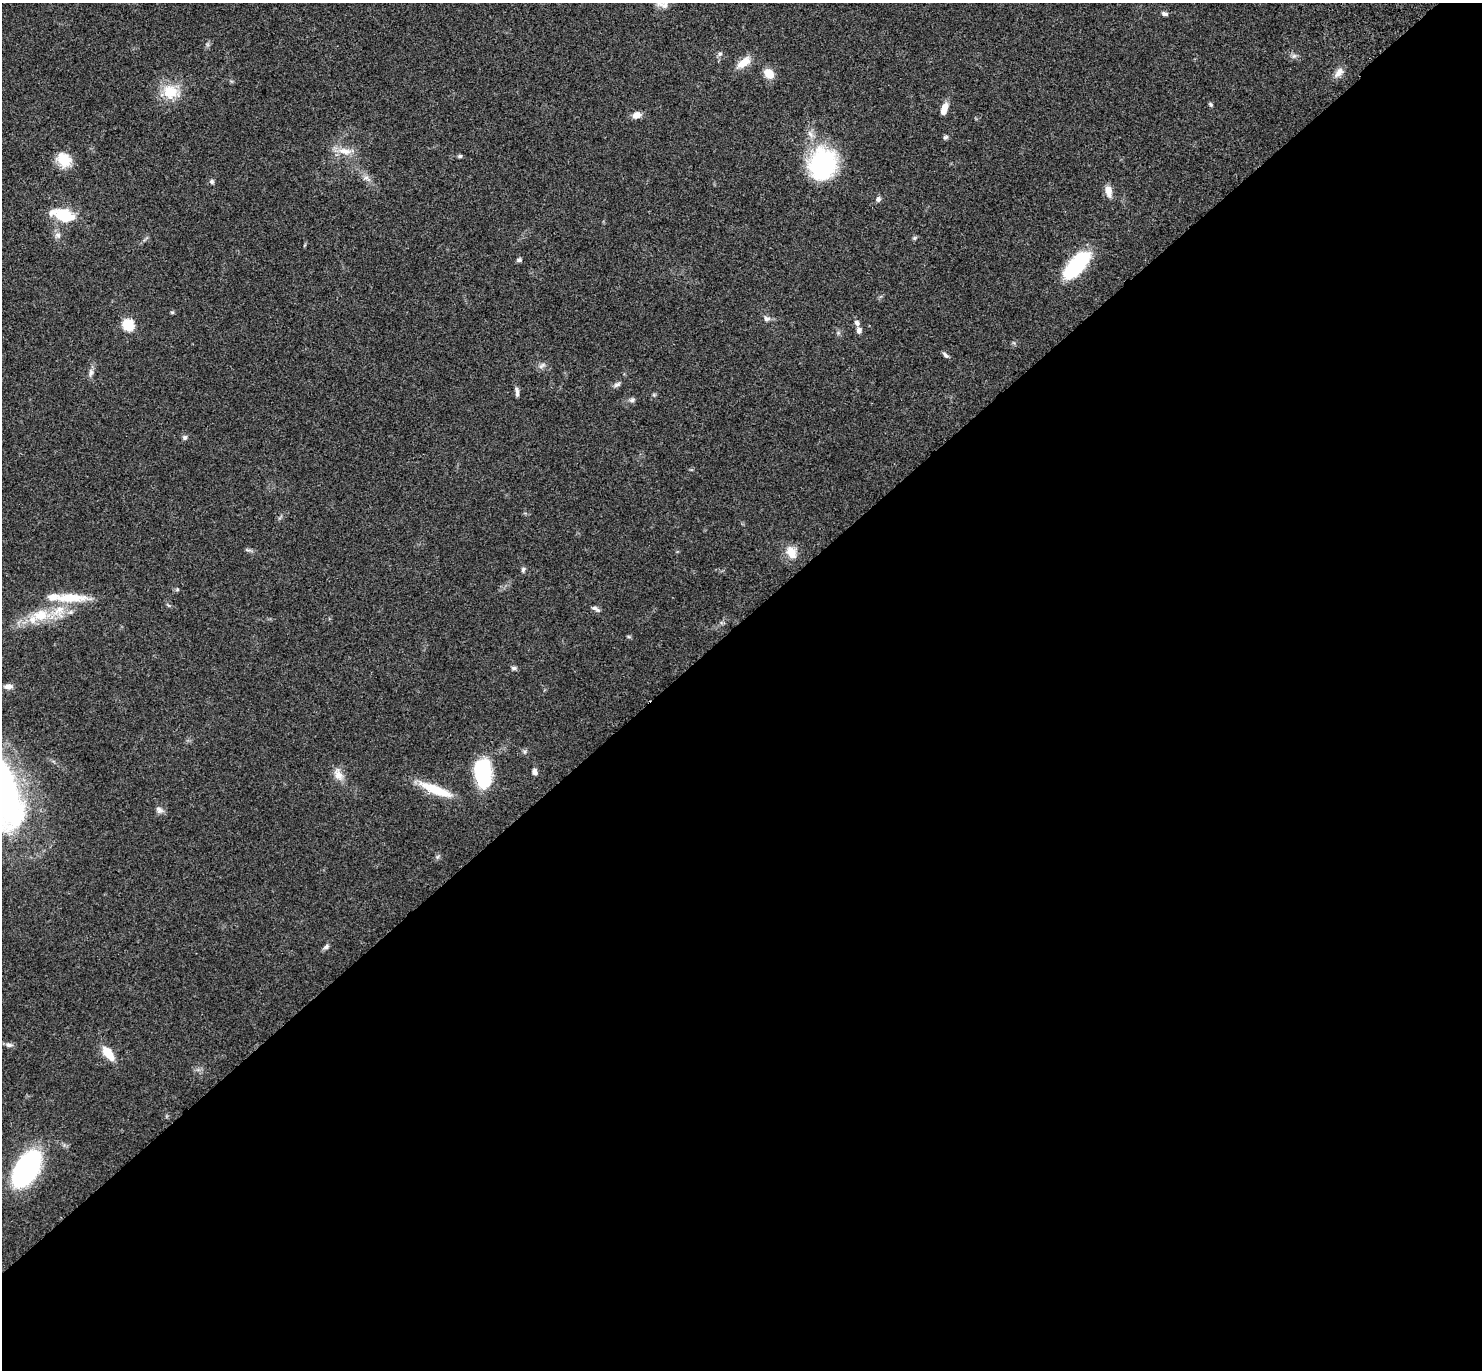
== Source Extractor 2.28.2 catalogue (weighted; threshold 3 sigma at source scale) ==
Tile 15 of 4 x 4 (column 3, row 4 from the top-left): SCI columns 3061-4540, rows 274-1641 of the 6141 x 6133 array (HDU 1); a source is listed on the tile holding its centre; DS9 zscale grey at full resolution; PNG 1484 x 1372 px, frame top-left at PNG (2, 3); no overlay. Shown black and unused: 55% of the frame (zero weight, under 3 of 4 exposures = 6% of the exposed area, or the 3 px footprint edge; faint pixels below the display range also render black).
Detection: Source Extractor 2.28.2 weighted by HDU 2 'WHT'; one run over the whole footprint, this tile lists its part. Background 0.0512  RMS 0.0054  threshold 0.0244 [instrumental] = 3 sigma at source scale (4.5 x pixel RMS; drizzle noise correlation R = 1.50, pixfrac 1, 0.05/0.05 arcsec/px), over >= 5 px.
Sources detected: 58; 3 inside a brighter listed object's ellipse — not listed separately; the other 55 listed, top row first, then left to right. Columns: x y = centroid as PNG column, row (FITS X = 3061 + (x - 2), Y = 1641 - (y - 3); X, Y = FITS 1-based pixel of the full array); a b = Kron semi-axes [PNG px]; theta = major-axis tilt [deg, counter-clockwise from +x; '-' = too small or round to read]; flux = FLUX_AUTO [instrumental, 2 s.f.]
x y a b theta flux
663 4 16 9 -8 3.5
1164 14 9 5 -15 1.3
720 54 7 6 - 1.4
1294 56 8 6 21 1.4
744 62 18 9 35 6.9
1339 72 14 8 49 3.6
769 74 11 9 -46 7
170 92 21 19 -20 13
1211 105 5 5 - 0.82
944 109 15 6 71 5
636 115 10 8 16 3.4
945 137 7 5 4 0.97
345 151 20 9 -9 6.4
460 156 6 5 - 0.84
64 160 18 14 -49 11
823 164 35 30 77 56
366 178 11 6 -19 2.1
212 181 6 6 - 1.1
1108 191 14 8 -80 4.4
878 199 7 6 - 1.4
64 215 23 13 -15 18
58 235 9 7 -17 2
914 238 6 5 - 0.78
519 260 6 5 - 1.1
1076 265 34 14 49 35
172 312 6 3 -18 0.55
767 319 7 7 - 1.8
857 323 8 6 -48 1.8
128 325 6 6 - 41
859 330 7 6 - 2
945 355 10 4 -41 1.2
542 366 13 4 34 1.6
91 372 11 6 77 2
617 384 11 5 29 1.4
517 392 12 4 -86 1.8
632 400 8 6 19 1.4
185 437 6 6 - 1.2
247 550 9 3 -13 0.95
791 552 18 12 -62 6.6
523 570 7 5 79 1.1
177 589 5 5 - 0.75
70 598 43 10 0 15
596 609 13 5 -30 1.6
40 615 24 16 8 14
514 668 7 5 0 1.2
8 686 10 6 1 2.8
534 772 6 5 - 1.9
483 773 28 16 -85 37
338 774 19 11 -71 4.8
436 790 42 10 -22 15
159 810 11 7 -44 1.9
326 947 8 5 30 1.3
9 1045 10 6 -8 1.7
108 1053 16 8 -55 10
26 1169 39 21 57 77
Isophote crosses this tile's border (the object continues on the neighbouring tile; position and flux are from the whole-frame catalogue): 1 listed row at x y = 663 4